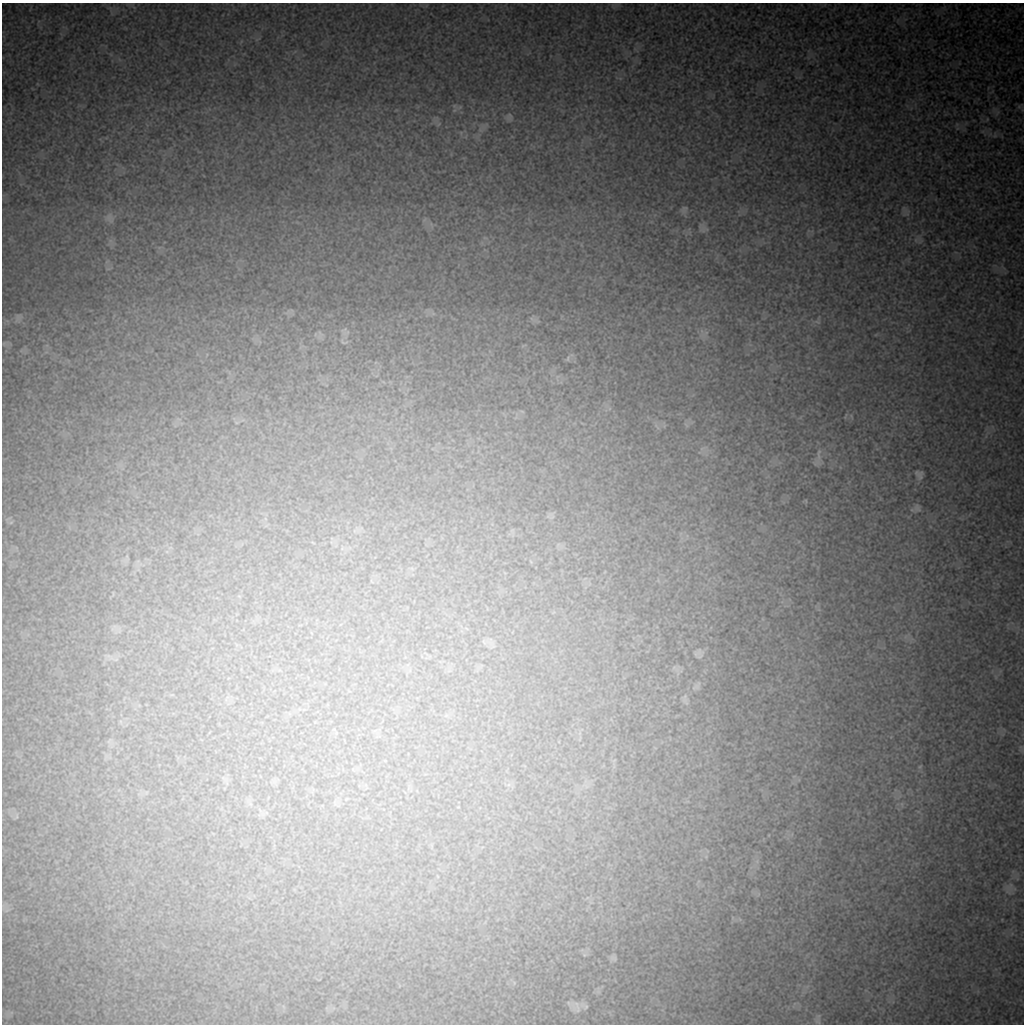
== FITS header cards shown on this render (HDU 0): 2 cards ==
NAXIS1  =                 1022 / length of data axis 1
NAXIS2  =                 1022 / length of data axis 2

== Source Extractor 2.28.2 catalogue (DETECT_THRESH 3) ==
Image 1022 x 1022 px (HDU 0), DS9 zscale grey, 1 PNG px = 1 image px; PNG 1026 x 1026 px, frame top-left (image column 1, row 1022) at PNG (2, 3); no overlay
Background 9190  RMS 44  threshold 132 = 3 sigma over >= 5 px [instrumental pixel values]
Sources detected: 13; all 13 listed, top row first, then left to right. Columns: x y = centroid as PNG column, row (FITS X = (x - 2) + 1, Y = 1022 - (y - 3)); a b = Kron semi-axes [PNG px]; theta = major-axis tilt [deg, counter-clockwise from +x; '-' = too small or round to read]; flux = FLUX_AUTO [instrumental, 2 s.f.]
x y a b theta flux
509 117 10 7 88 9400
685 208 9 4 0 6300
19 317 12 9 57 14000
344 342 13 6 -15 8200
568 359 8 4 81 4900
819 454 21 5 85 16000
919 474 13 9 -59 14000
917 508 11 7 -64 11000
552 517 7 4 19 6300
11 522 7 4 19 5100
698 653 13 8 23 13000
614 958 10 6 -35 7800
576 1007 21 14 -52 35000